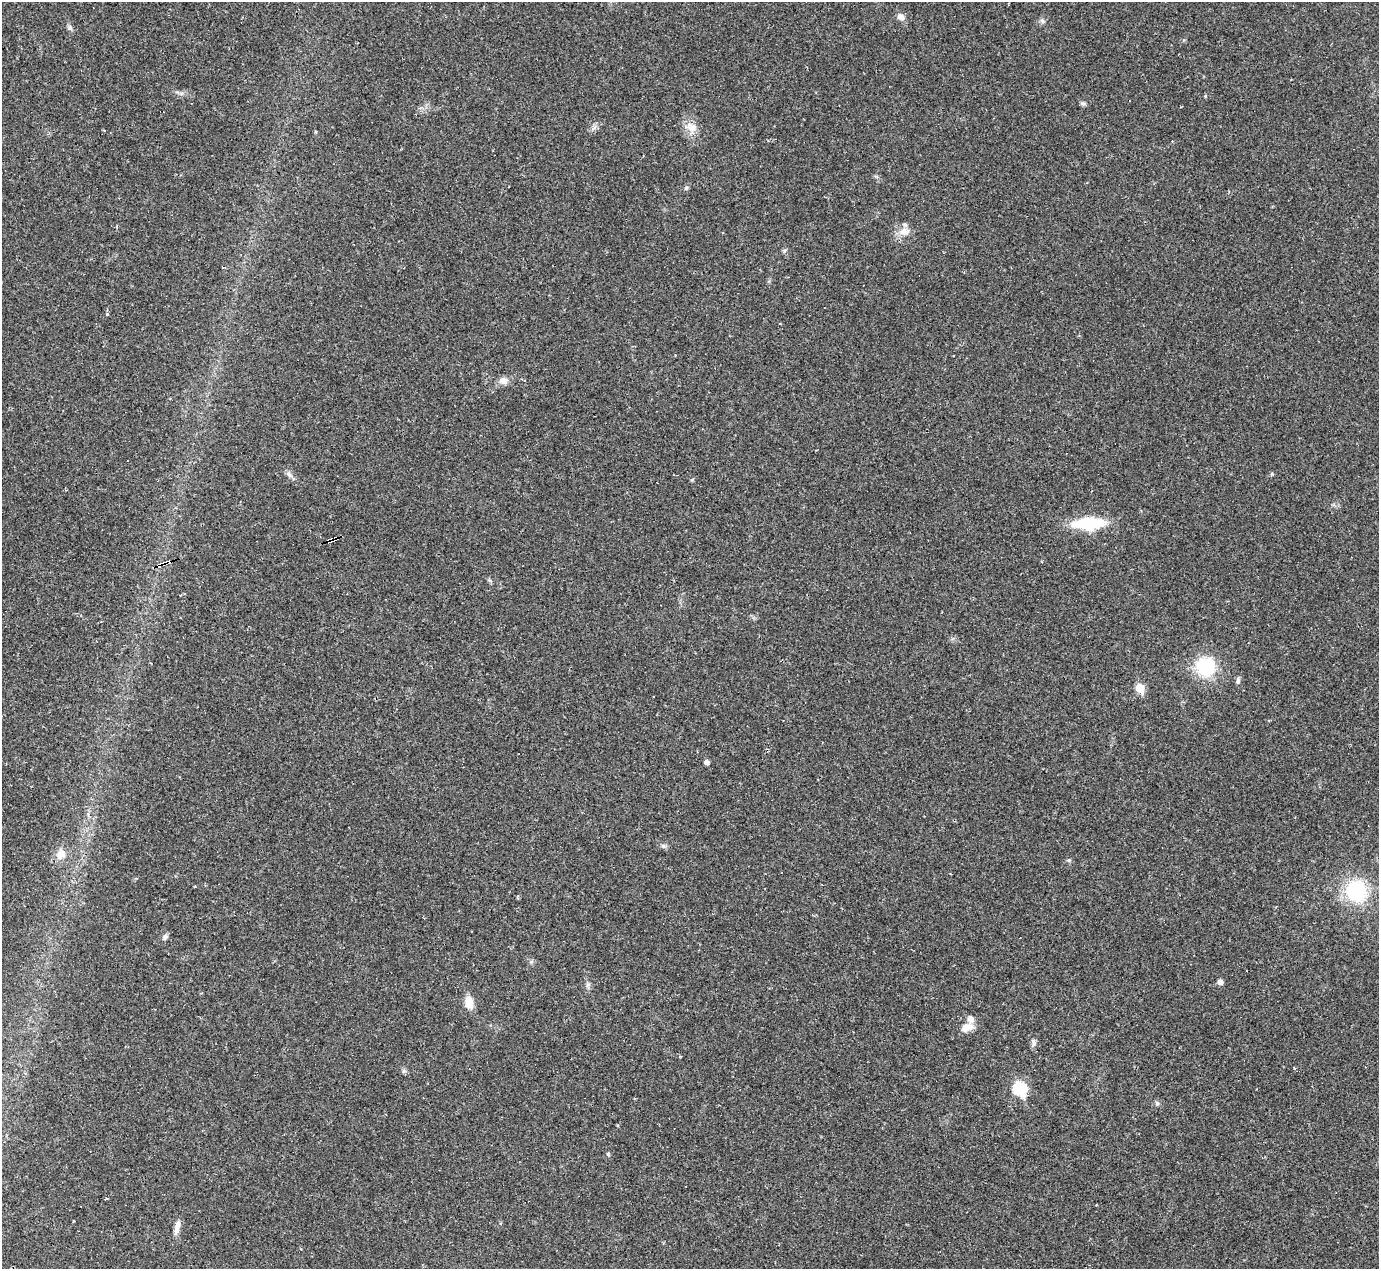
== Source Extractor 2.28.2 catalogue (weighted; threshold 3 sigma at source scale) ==
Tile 7 of 4 x 4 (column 3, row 2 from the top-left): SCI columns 2755-4131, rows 2809-4075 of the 5525 x 5503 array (HDU 1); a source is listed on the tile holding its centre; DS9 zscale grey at full resolution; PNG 1381 x 1271 px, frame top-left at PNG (2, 2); no overlay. Shown black and unused: <1% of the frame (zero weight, under 2 of 3 exposures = <1% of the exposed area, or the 3 px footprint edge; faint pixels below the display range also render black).
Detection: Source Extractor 2.28.2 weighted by HDU 2 'WHT'; one run over the whole footprint, this tile lists its part. Background 0.0926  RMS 0.0057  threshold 0.0255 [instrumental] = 3 sigma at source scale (4.5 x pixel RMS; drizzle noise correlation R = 1.50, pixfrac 1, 0.05/0.05 arcsec/px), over >= 5 px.
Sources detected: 33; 3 cosmic-ray / hot-pixel residue — not listed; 2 inside a brighter listed object's ellipse — not listed separately; the other 28 listed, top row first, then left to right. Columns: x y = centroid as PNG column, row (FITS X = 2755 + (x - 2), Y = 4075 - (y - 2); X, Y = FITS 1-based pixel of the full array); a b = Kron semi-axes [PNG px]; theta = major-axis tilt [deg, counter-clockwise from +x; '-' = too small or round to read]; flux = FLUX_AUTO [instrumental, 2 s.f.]
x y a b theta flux
901 17 10 7 -47 2.9
1042 21 7 5 -45 1.2
70 27 6 6 - 1.2
1083 103 8 4 -8 1.1
692 127 14 11 -62 5.9
686 188 5 5 - 0.95
905 232 16 9 13 5
504 381 13 10 -4 3.6
289 474 8 5 -44 1.6
1089 523 26 10 2 35
330 540 7 4 17 13
164 563 14 3 20 19
1205 666 22 21 - 26
1238 681 8 5 79 1.3
1140 688 6 5 - 16
707 762 5 4 - 2.5
663 846 8 5 -20 1.3
61 854 13 11 80 5.8
1356 891 25 23 -68 35
165 937 8 6 58 1.4
1220 982 6 6 - 2.1
469 1002 15 9 -80 6.1
967 1027 17 9 16 5.1
1033 1042 11 5 -83 1.9
1020 1089 7 6 - 55
1157 1103 6 5 - 1.2
608 1154 5 4 - 0.87
177 1227 19 6 77 4.1
Overlapping masked pixels (flux is a lower limit): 2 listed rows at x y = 330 540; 164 563
Unlisted compact peaks at least as high as the median listed source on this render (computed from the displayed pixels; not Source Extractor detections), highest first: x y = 1069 860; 107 314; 1272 474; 692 480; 404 1071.